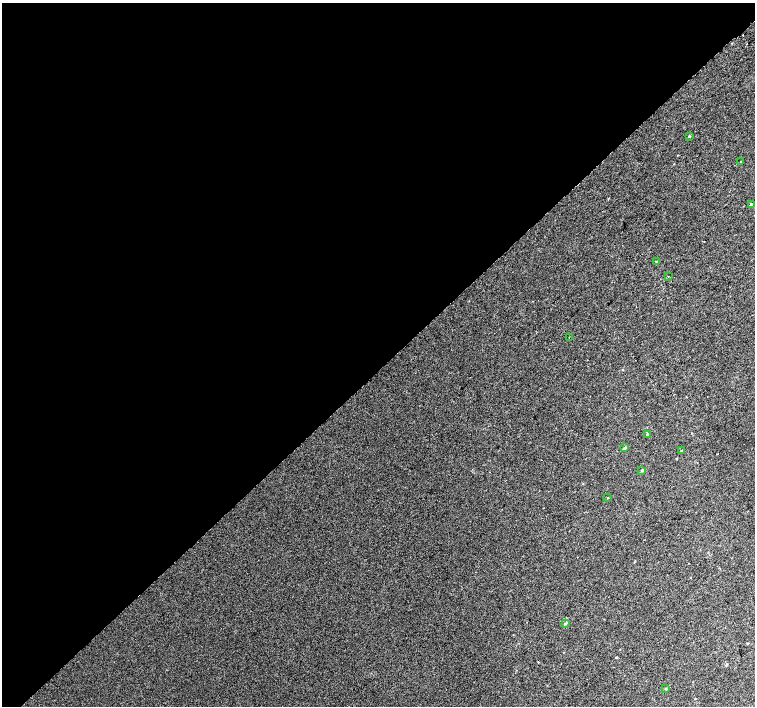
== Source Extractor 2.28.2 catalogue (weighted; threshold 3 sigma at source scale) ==
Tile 5 of 4 x 4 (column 1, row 2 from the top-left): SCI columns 40-1545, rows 3073-4480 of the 6096 x 6079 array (HDU 1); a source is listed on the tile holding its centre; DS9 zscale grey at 2 x 2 block average (1 PNG px = mean of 2 x 2 image px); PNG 757 x 708 px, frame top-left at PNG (2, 3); each listed source drawn as its Kron ellipse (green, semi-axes under 4 px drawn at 4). Shown black and unused: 52% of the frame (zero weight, under 2 of 3 exposures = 2% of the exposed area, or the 3 px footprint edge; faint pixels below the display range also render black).
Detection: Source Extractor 2.28.2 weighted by HDU 2 'WHT'; one run over the whole footprint, this tile lists its part. Background 0.0147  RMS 0.0075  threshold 0.0339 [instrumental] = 3 sigma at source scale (4.5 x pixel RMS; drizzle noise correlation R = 1.50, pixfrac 1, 0.0396/0.0396 arcsec/px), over >= 5 px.
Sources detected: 14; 1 cosmic-ray / hot-pixel residue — neither listed nor drawn; the other 13 listed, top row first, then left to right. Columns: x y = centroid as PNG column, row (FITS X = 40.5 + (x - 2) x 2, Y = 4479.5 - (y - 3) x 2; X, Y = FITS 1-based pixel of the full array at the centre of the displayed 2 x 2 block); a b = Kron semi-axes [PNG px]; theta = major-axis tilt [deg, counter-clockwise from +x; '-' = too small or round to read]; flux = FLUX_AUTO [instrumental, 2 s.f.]
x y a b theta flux
689 136 2 2 - 18
741 162 3 2 - 1
751 204 3 2 - 2.9
656 261 3 2 - 0.69
668 277 2 2 - 0.69
569 337 2 2 - 0.72
647 435 3 3 - 1.7
625 448 4 3 - 2.4
681 451 3 2 - 0.99
642 470 3 3 - 1.5
607 498 2 2 - 0.78
566 623 3 3 - 1.8
666 689 3 2 - 1.2
Diffuse or blended objects may show on this block-average render without a row.